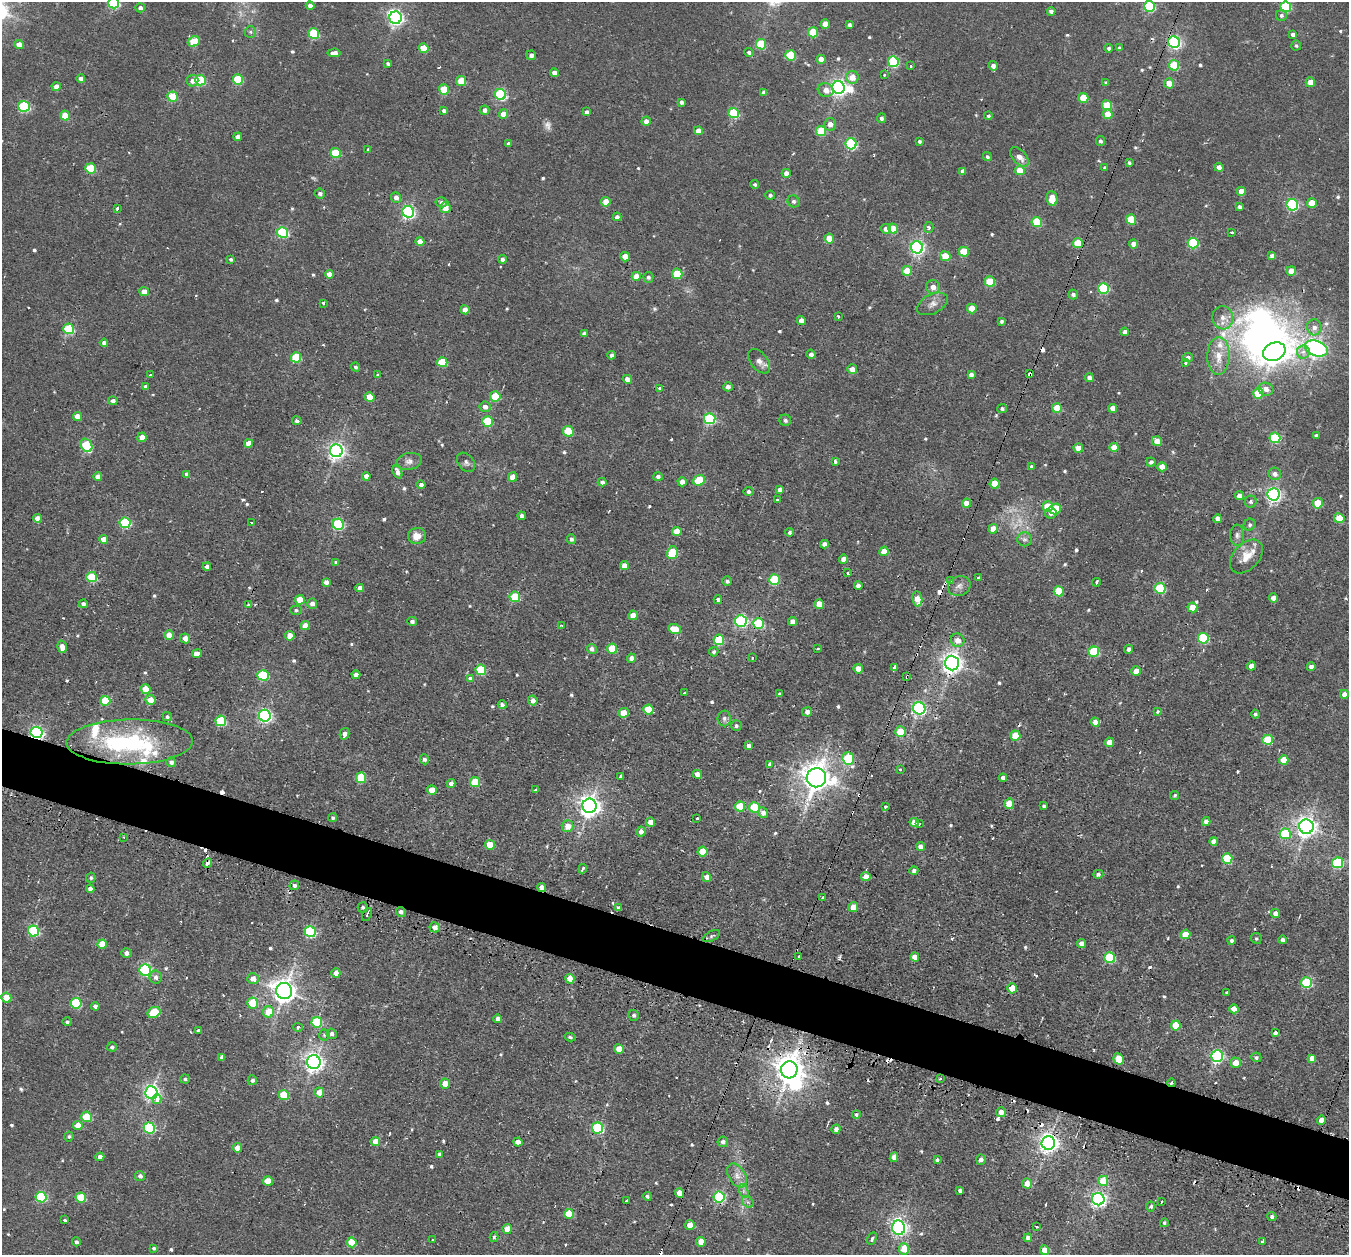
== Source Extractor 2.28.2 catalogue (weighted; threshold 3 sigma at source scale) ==
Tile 6 of 4 x 4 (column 2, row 2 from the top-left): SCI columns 1356-2702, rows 2677-3929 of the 5427 x 5445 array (HDU 1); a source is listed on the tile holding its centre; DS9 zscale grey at full resolution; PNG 1351 x 1257 px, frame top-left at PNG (2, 2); each listed source drawn as its Kron ellipse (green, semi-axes under 4 px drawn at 4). Shown black and unused: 5% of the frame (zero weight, under 2 of 3 exposures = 3% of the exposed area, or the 3 px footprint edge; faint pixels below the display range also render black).
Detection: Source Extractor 2.28.2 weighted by HDU 2 'WHT'; one run over the whole footprint, this tile lists its part. Background 0.0143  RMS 0.0045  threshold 0.0201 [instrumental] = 3 sigma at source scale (4.5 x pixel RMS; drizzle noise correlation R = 1.50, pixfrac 1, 0.05/0.05 arcsec/px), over >= 5 px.
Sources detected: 662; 3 too faint to see at this stretch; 4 inside a brighter object's white glare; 38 cosmic-ray / hot-pixel residue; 1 long thin detection or spike segment (spike, bleed or trail) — neither listed nor drawn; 8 inside a brighter listed object's ellipse — not listed separately; of the other 608, all 500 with FLUX_AUTO >= 0.781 (the completeness limit of this list) listed and drawn (108 fainter detections not listed), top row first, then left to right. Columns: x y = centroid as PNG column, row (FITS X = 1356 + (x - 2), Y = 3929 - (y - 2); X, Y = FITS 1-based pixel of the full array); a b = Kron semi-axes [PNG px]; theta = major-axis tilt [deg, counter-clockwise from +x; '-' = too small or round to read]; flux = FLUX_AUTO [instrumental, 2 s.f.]
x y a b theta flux
114 3 5 5 - 46
310 6 4 4 - 2.6
1149 6 5 5 - 50
1286 7 5 5 - 31
140 8 5 4 - 1.8
1051 11 4 4 - 1.6
1281 15 5 5 - 1.2
396 18 6 6 - 130
825 24 4 4 - 5.4
850 25 4 3 - 1.4
250 32 6 5 - 0.83
813 32 5 5 - 16
314 34 5 5 - 25
1293 34 4 4 - 1.7
194 41 6 5 - 14
1174 42 6 5 - 95
761 44 5 5 - 23
19 45 5 4 - 4.4
1296 46 5 5 - 0.85
424 48 5 5 - 13
1109 48 4 4 - 1.1
1119 48 4 4 - 1
749 52 5 4 - 1.2
334 53 6 4 5 3
531 55 5 4 - 2.2
791 55 5 5 - 20
821 59 4 4 - 4.3
893 62 5 5 - 43
388 64 4 3 - 0.92
1174 65 5 5 - 21
911 66 3 3 - 1.2
993 66 5 4 - 1.9
554 73 4 4 - 2.7
884 75 3 2 - 0.84
852 77 6 6 - 5.1
81 79 4 4 - 2.8
238 79 5 5 - 25
200 80 5 5 - 29
192 81 6 5 - 2.4
461 81 5 5 - 12
1310 82 5 4 - 5.6
1106 83 4 3 - 0.97
1169 83 5 5 - 4.8
56 87 4 4 - 4
838 88 6 6 - 180
444 90 5 5 - 13
826 90 8 6 -16 4
764 92 4 4 - 2.1
500 95 6 5 - 56
172 97 5 5 - 18
1083 98 5 5 - 12
681 102 4 3 - 1.4
1107 105 5 5 - 16
24 106 6 5 - 48
485 110 5 4 - 2.2
444 111 4 3 - 1.3
587 112 4 4 - 1.5
734 113 5 5 - 30
503 114 5 4 - 5.4
1108 114 5 4 - 7.5
65 116 5 4 - 12
988 116 4 4 - 0.89
881 118 5 4 - 1.3
646 121 4 4 - 2.9
830 124 6 6 - 3
698 131 4 4 - 3.9
821 131 5 5 - 16
238 137 4 4 - 2.9
919 141 3 3 - 0.85
1100 141 5 4 - 0.97
509 144 4 4 - 1.8
851 144 5 5 - 51
368 149 3 3 - 3
335 153 5 5 - 19
987 157 5 4 - 1
1019 157 12 7 -49 3.2
1129 163 4 3 - 0.85
1219 167 4 4 - 3.7
90 168 5 5 - 23
1105 168 3 3 - 0.8
1020 170 5 4 - 9.7
963 171 4 4 - 2
786 173 4 4 - 3.5
755 184 4 4 - 0.84
1241 191 4 4 - 5.2
320 194 5 4 - 1.3
770 195 4 4 - 1.1
396 197 5 5 - 2.6
1052 198 7 5 -82 8.8
794 201 6 5 - 1.2
441 202 6 5 - 1.7
606 202 5 4 - 7.4
1312 203 5 4 - 8.5
1292 205 6 5 - 56
1239 207 4 3 - 1.2
117 208 3 3 - 1.1
445 208 5 5 - 5.5
408 212 6 5 - 92
617 217 4 4 - 1.7
1131 219 5 5 - 15
1037 222 5 5 - 23
929 227 5 4 - 1.8
886 229 5 5 - 2.5
893 229 5 5 - 9.3
283 232 5 5 - 50
1232 232 3 3 - 1.2
829 238 5 5 - 7.9
420 242 4 4 - 4.3
1078 243 5 5 - 16
1193 243 5 5 - 37
1133 244 4 4 - 3.9
917 247 6 6 - 120
964 252 5 5 - 12
945 256 5 5 - 11
1272 256 4 4 - 3.1
625 257 5 4 - 7
231 259 3 3 - 0.86
502 259 4 4 - 2.2
907 271 5 5 - 8.1
1291 271 5 4 - 7.5
329 274 4 4 - 3.8
677 274 5 5 - 14
636 276 4 4 - 5.6
648 277 5 5 - 1.1
990 282 5 5 - 17
933 287 7 7 - 3.3
1103 288 5 5 - 38
144 292 5 4 - 6.2
1073 295 5 4 - 1.4
323 303 4 3 - 1.3
932 304 16 9 27 3.3
972 308 5 4 - 8.2
465 310 4 4 - 3.9
838 317 3 2 - 0.78
1223 318 12 10 -82 3.6
801 321 4 4 - 3.9
1001 321 3 3 - 0.95
1314 327 8 7 - 2.7
69 329 5 5 - 35
1125 332 4 4 - 2
584 334 4 4 - 1.9
104 343 4 4 - 2
1316 348 12 7 -19 210
1274 352 11 9 23 340
1303 352 6 6 - 2.4
811 354 5 4 - 1.5
611 355 4 4 - 1.6
1218 356 19 11 89 7.2
296 357 5 5 - 22
1188 357 5 4 - 1.5
759 361 14 8 -52 2.9
442 362 5 5 - 18
1186 363 4 3 - 1
355 367 4 4 - 0.88
852 369 5 4 - 3.4
971 374 4 4 - 1.8
1030 374 4 3 - 5.5
151 375 3 3 - 1.3
378 375 4 4 - 1.1
1089 378 4 4 - 3.1
627 379 4 4 - 3.2
146 387 4 4 - 1.5
728 387 5 4 - 1.8
660 388 4 3 - 2.4
1266 389 7 6 - 2.9
1258 393 5 5 - 15
495 396 5 5 - 16
369 397 5 4 - 9
113 401 5 4 - 2.1
485 407 5 5 - 2.3
1057 408 5 5 - 13
1113 408 4 4 - 3.8
1002 409 5 4 - 0.82
77 416 4 4 - 5.4
710 419 5 5 - 48
785 420 6 5 - 1.3
297 421 4 4 - 1
487 421 5 5 - 24
568 431 5 5 - 16
1316 436 4 3 - 0.94
142 437 4 4 - 6.5
1275 438 5 5 - 32
1157 441 5 5 - 5.5
249 443 4 4 - 4.6
86 445 7 5 -59 34
1114 447 4 4 - 5.8
1078 448 5 4 - 4.9
336 451 6 6 - 180
409 461 12 8 11 2.4
835 461 4 3 - 0.97
466 462 11 7 -51 1.5
1151 462 4 4 - 1.5
1031 466 4 4 - 0.9
1162 467 4 4 - 4.9
397 472 6 4 -67 2.7
187 474 4 4 - 1.9
1275 474 6 6 - 2
366 476 4 4 - 3.5
658 476 5 4 - 1.4
98 477 4 4 - 3.9
512 477 5 4 - 5.2
699 480 6 5 - 18
602 482 4 4 - 1.4
682 482 4 4 - 4
995 484 5 5 - 10
421 485 4 4 - 1.7
780 489 4 4 - 1.9
749 492 5 4 - 1.2
1273 494 6 6 - 120
1239 496 4 4 - 3.2
777 500 3 3 - 1.4
1251 502 6 6 - 1
966 503 4 4 - 4.9
1318 503 5 5 - 13
1048 507 5 5 - 14
1055 509 6 5 - 10
1051 513 6 5 - 1.5
522 516 4 4 - 1.9
37 518 4 4 - 4.9
1339 518 5 5 - 13
1217 519 4 4 - 3
251 522 3 3 - 1.2
125 523 5 5 - 40
338 524 6 5 - 47
1250 525 6 5 - 0.95
993 529 5 4 - 5.4
677 531 5 4 - 6.4
790 532 4 4 - 1.1
1237 535 10 7 -87 1.7
417 536 9 8 - 4.3
104 539 4 4 - 5.4
571 539 5 4 - 1.4
1025 539 7 7 - 1.6
824 544 4 4 - 2.2
884 551 4 4 - 6.1
672 553 6 5 - 19
1246 557 20 12 47 6.9
844 559 4 4 - 4.6
336 562 4 4 - 0.97
624 566 4 4 - 4.6
207 567 4 4 - 2.5
848 573 3 3 - 1.6
92 577 5 5 - 26
978 578 3 3 - 1.5
774 580 5 5 - 30
951 580 3 3 - 4.4
727 581 4 4 - 1.1
326 582 4 4 - 2.5
1097 582 4 3 - 2.5
858 586 4 4 - 1.8
959 586 12 9 24 2.5
360 588 4 4 - 3.3
1160 588 5 5 - 37
1059 591 5 5 - 17
515 597 5 5 - 23
1274 598 4 4 - 3.7
917 599 8 5 -82 6
300 600 5 5 - 8.8
718 600 4 4 - 2
83 604 4 4 - 1.6
312 604 5 5 - 2.2
819 604 5 4 - 7.1
249 605 3 3 - 0.9
1192 607 5 5 - 9.1
296 610 6 4 -2 0.9
633 615 5 4 - 5.9
412 621 5 4 - 1.4
741 621 6 5 - 68
792 621 4 4 - 3.4
759 623 5 5 - 36
305 626 4 4 - 5.4
562 626 4 3 - 0.82
675 629 6 5 - 9.8
169 635 5 5 - 7.3
290 636 5 4 - 6.7
185 638 5 5 - 3.7
1203 638 5 5 - 38
719 640 5 5 - 25
958 640 7 6 - 3.5
62 647 6 4 -76 3.6
817 648 3 3 - 2.5
592 649 5 5 - 1.8
612 649 5 5 - 14
1129 649 4 4 - 1.6
714 652 5 4 - 1.1
1094 652 5 5 - 27
197 653 5 4 - 5.1
632 658 4 4 - 2.9
753 658 3 3 - 1.7
952 663 7 7 - 260
1251 666 4 4 - 3.5
894 667 4 3 - 1.5
1311 667 4 4 - 2.4
858 669 5 4 - 5.8
481 670 5 5 - 25
1136 671 5 4 - 5.2
263 675 5 5 - 36
356 675 4 4 - 3.1
907 676 4 3 - 0.99
470 678 4 3 - 2.7
145 689 5 5 - 10
685 693 3 3 - 3
780 694 3 3 - 5.5
1344 694 4 4 - 3.1
150 700 5 5 - 6.1
533 700 5 4 - 2.9
105 701 5 5 - 22
502 705 4 4 - 1
919 708 6 6 - 110
648 710 5 5 - 17
807 712 5 4 - 2.3
1157 712 3 3 - 1.9
624 713 5 5 - 5.9
1255 714 4 4 - 0.96
265 716 6 6 - 100
167 717 4 4 - 0.91
724 718 8 6 89 1.5
221 721 5 5 - 36
1095 722 4 4 - 3.1
736 726 5 5 - 1.1
36 732 6 5 - 100
900 732 5 5 - 9.6
344 734 6 5 - 2.1
1015 736 5 5 - 13
1268 740 5 5 - 19
130 742 63 22 1 63
1109 742 5 4 - 5.3
749 745 4 4 - 1.9
424 759 5 4 - 1.4
848 759 6 5 - 31
1284 760 5 4 - 7.9
171 762 5 4 - 1.5
770 764 3 3 - 6.1
900 770 3 3 - 0.9
697 774 4 4 - 3.7
620 776 4 3 - 1.5
361 778 5 5 - 19
816 778 10 9 - 630
1003 778 4 4 - 2.1
475 782 5 5 - 17
451 783 4 4 - 1.9
432 790 5 4 - 7.4
536 790 3 3 - 2.1
1175 795 5 4 - 0.79
1009 804 5 5 - 14
589 806 7 7 - 310
740 806 5 5 - 14
1044 806 4 3 - 0.93
755 807 5 5 - 27
885 807 3 3 - 1.7
763 813 5 5 - 2.7
333 818 4 4 - 0.98
696 819 3 3 - 1.5
650 822 4 4 - 4.9
914 822 4 4 - 4.9
1206 822 4 4 - 2.7
919 824 3 3 - 1.2
568 826 6 6 - 4.7
1306 827 7 7 - 290
641 831 5 4 - 2.7
1285 834 5 5 - 26
124 837 3 3 - 1
1214 841 4 4 - 3.5
490 845 5 5 - 11
920 846 4 4 - 3
702 852 5 5 - 10
1227 858 5 5 - 23
207 863 5 3 - 2.4
1337 863 5 5 - 43
583 869 5 3 - 5
914 870 4 4 - 1.5
1098 874 5 4 - 1.2
706 877 5 4 - 3.4
866 877 4 4 - 4.3
91 878 5 4 - 0.82
294 885 5 4 - 1.3
541 887 4 4 - 3.3
90 889 4 4 - 2.1
822 898 3 3 - 1.2
363 907 5 5 - 1
853 907 5 5 - 5.4
618 908 4 3 - 1.1
401 912 5 4 - 1.8
1275 913 5 4 - 3
367 914 7 3 66 0.83
435 927 5 5 - 3
33 931 5 5 - 48
310 932 5 5 - 51
1185 934 5 4 - 7.2
712 936 9 4 28 1
1256 938 5 5 - 0.86
1232 940 4 4 - 1.2
1283 940 4 4 - 2.9
1081 943 4 4 - 3.7
102 944 5 4 - 8.2
126 953 5 5 - 2.2
799 956 3 3 - 0.91
915 957 4 4 - 4.1
1110 958 5 5 - 29
145 970 6 5 - 70
336 973 4 4 - 3
156 977 6 6 - 1.7
253 979 6 5 - 3.5
570 979 5 4 - 6
1306 983 5 5 - 36
1012 988 5 5 - 7.8
284 991 8 8 - 410
1227 993 3 3 - 0.9
6 998 5 5 - 13
76 1003 5 5 - 37
253 1003 5 5 - 15
95 1006 4 4 - 1.6
1234 1009 4 4 - 5.4
154 1012 7 5 27 21
268 1012 5 5 - 9.7
634 1015 5 5 - 1.2
498 1019 4 4 - 2.3
67 1022 4 4 - 0.98
317 1022 5 5 - 29
1176 1025 5 5 - 16
298 1027 5 4 - 1
198 1031 3 3 - 1
1275 1033 4 4 - 1.8
332 1034 5 5 - 1.6
324 1035 5 5 - 0.79
570 1037 5 3 - 0.84
112 1047 5 4 - 1.1
619 1049 5 4 - 6.3
1217 1056 6 6 - 76
222 1057 4 4 - 1.9
1256 1057 5 4 - 0.98
1312 1058 4 4 - 4.3
1119 1059 6 5 - 11
314 1062 7 6 - 260
1236 1063 5 5 - 5.6
789 1070 8 8 - 590
940 1078 4 3 - 0.8
185 1079 5 4 - 0.78
252 1080 5 4 - 1.1
1171 1083 4 3 - 2.1
445 1084 5 5 - 6
151 1092 6 6 - 140
319 1092 5 5 - 5.6
284 1095 5 5 - 18
157 1099 5 4 - 3.7
1001 1112 5 5 - 3.5
856 1115 4 4 - 0.86
87 1117 5 5 - 19
1321 1120 4 4 - 4.1
78 1125 4 4 - 6.1
149 1128 6 5 - 49
598 1128 5 5 - 49
836 1129 4 4 - 2
69 1136 5 4 - 0.87
375 1142 4 4 - 5.6
518 1142 4 4 - 3.4
723 1142 5 5 - 1.5
1048 1143 7 6 - 280
237 1148 4 4 - 5.6
439 1154 4 3 - 1.1
100 1157 4 4 - 3
894 1157 5 4 - 3.2
937 1160 3 3 - 2.5
981 1160 5 4 - 1.9
737 1175 13 8 -58 3.5
140 1176 5 5 - 1.7
268 1181 5 4 - 7.7
1103 1181 5 5 - 13
1027 1183 5 5 - 6.2
960 1190 4 3 - 1.2
744 1191 7 4 -71 1.2
680 1193 5 4 - 6
647 1196 4 4 - 0.87
41 1197 5 5 - 45
719 1197 5 5 - 52
81 1198 5 5 - 23
1098 1199 6 6 - 140
627 1201 4 3 - 0.92
748 1202 6 5 - 1
1161 1202 3 3 - 0.88
1151 1206 5 4 - 0.94
569 1214 5 5 - 13
1272 1217 4 4 - 1.3
65 1220 3 3 - 1.4
1164 1223 4 4 - 0.82
690 1225 5 5 - 4.1
1036 1227 3 3 - 0.81
899 1228 7 6 - 160
507 1229 5 4 - 6.4
494 1237 5 3 - 0.99
1028 1238 4 4 - 2.4
872 1239 6 4 63 1.4
433 1240 3 3 - 1.3
76 1242 4 4 - 1.2
351 1242 5 5 - 13
701 1242 5 5 - 7.5
1262 1242 4 3 - 1.4
154 1248 3 3 - 0.9
904 1249 5 5 - 8.1
1044 1250 5 4 - 6
Overlapping masked pixels (flux is a lower limit): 18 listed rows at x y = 1174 42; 1078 243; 1030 374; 1339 518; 62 647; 952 663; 907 676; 36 732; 130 742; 207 863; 541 887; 401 912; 570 979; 789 1070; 1171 1083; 1001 1112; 1321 1120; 1048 1143
Isophote crosses this tile's border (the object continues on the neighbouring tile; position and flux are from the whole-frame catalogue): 2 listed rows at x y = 114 3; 1149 6